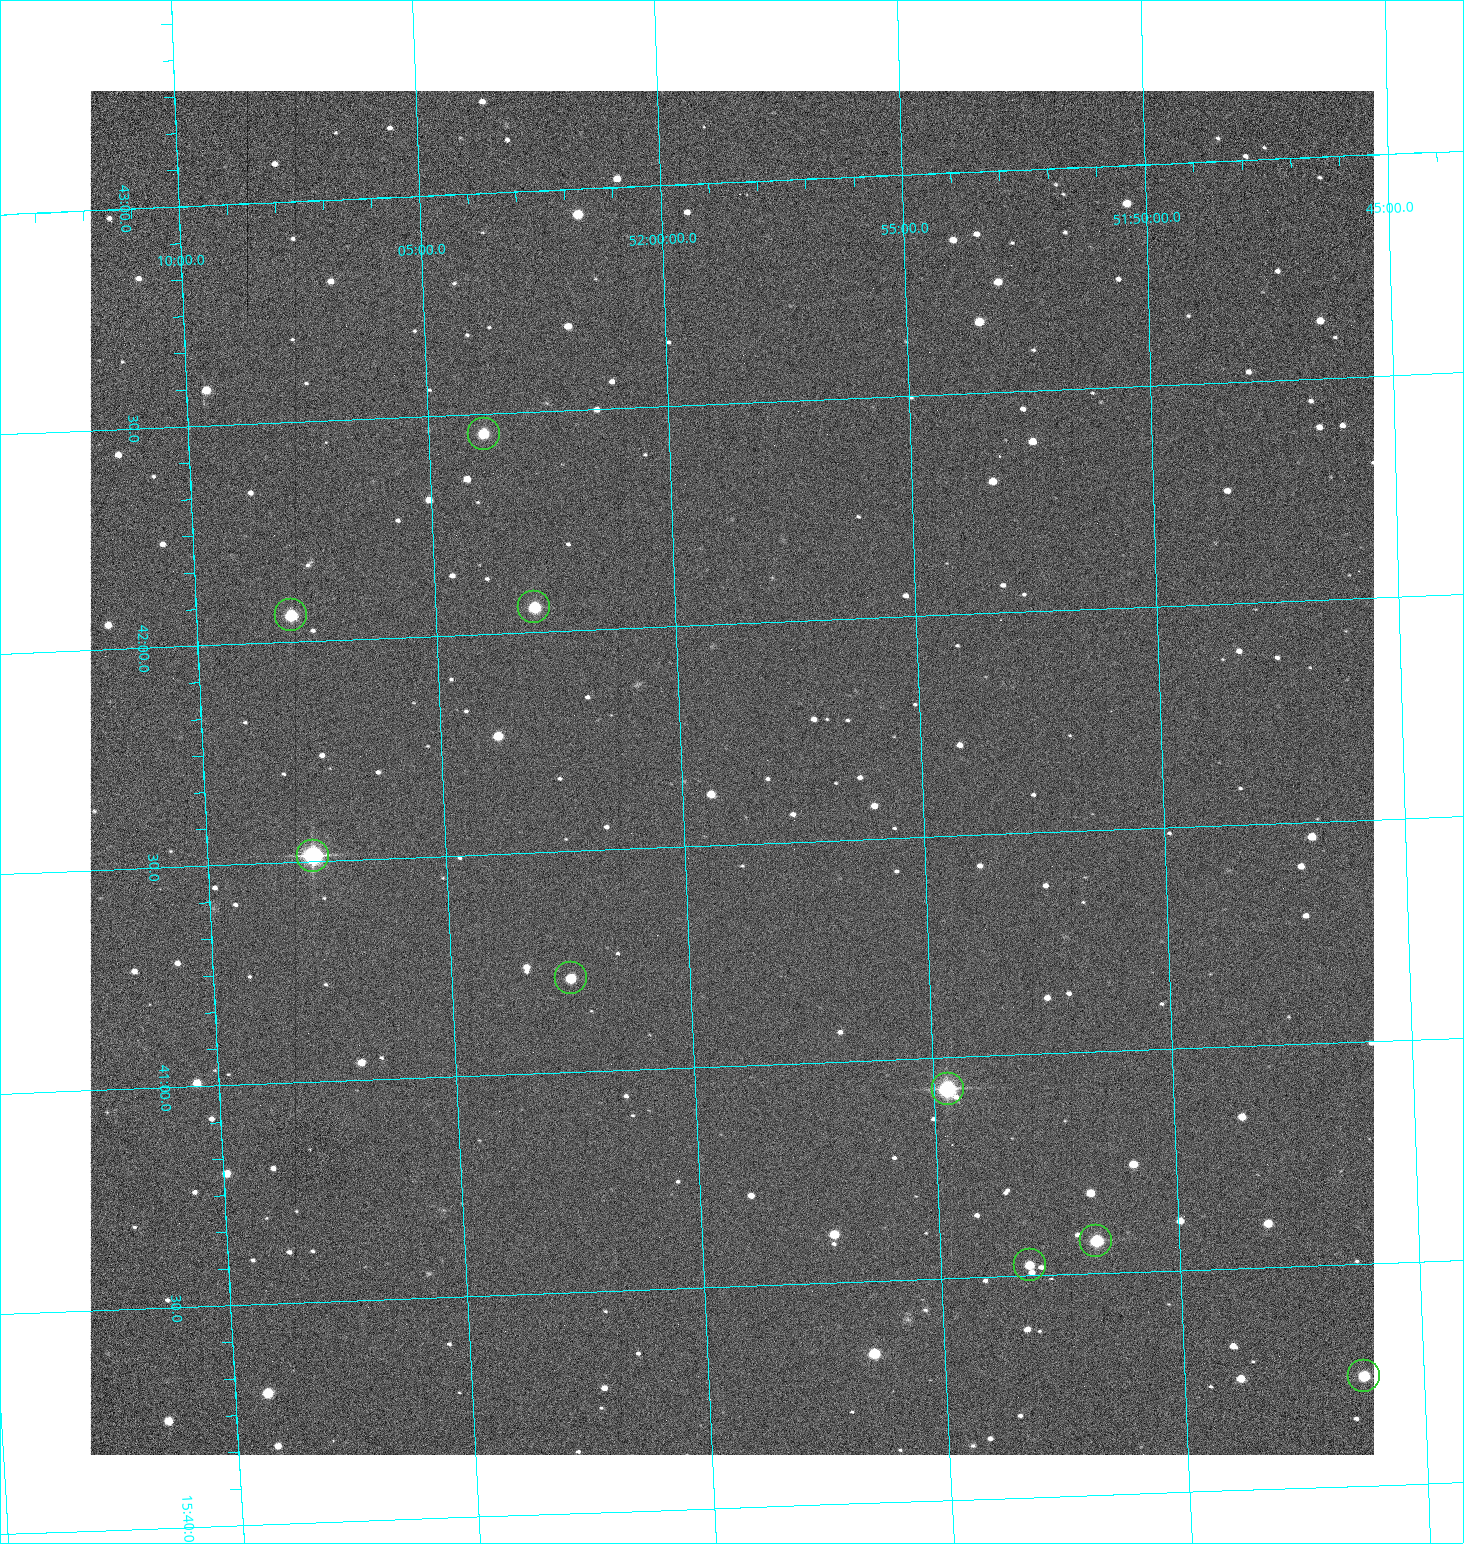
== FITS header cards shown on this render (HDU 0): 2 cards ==
NAXIS1  =                 1284 /fastest changing axis
NAXIS2  =                 1364 /next to fastest changing axis

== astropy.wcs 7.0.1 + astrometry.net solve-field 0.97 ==
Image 1284 x 1364 px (HDU 0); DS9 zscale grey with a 90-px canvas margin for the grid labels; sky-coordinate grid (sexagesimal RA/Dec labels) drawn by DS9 from the SOLVED WCS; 9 Tycho-2 reference stars matched to detected sources circled (green)
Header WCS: RA---TAN/DEC--TAN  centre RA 15:41:40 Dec +51:59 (235.42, +51.98 deg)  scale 1.26 arcsec/px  FOV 26.9' x 28.5'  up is +92 deg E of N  parity flipped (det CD > 0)
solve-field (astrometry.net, Tycho-2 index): VERIFIED the header's WCS against the Tycho-2 star catalogue (9 matches, 0 conflicts) and refined it, rather than solving blind
Solved WCS: RA---TAN-SIP/DEC--TAN-SIP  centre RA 15:41:40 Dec +51:59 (235.42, +51.98 deg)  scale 1.25 arcsec/px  FOV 26.8' x 28.5'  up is +92 deg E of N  parity flipped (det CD > 0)
The solver's refit moves the header's centre by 0.65 arcsec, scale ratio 0.9972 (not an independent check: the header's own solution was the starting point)
Tycho-2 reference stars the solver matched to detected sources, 9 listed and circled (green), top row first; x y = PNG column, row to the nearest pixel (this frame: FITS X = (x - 90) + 1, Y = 1364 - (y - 91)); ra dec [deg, ICRS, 3 dp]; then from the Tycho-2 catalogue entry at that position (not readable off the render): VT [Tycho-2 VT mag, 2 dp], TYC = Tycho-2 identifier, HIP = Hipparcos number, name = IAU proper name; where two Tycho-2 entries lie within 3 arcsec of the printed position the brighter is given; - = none
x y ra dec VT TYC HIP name
484 434 235.614 +52.064 11.61 3489-1132-1 - -
534 607 235.514 +52.049 11.19 3489-1407-1 - -
291 615 235.515 +52.133 11.12 3489-1380-1 - -
313 856 235.378 +52.130 9.31 3489-1322-1 76850 -
571 978 235.303 +52.042 11.52 3489-958-1 - -
948 1089 235.232 +51.912 9.59 3489-824-1 - -
1096 1241 235.143 +51.862 10.97 3489-1016-1 - -
1030 1265 235.131 +51.886 12.29 3489-908-1 - -
1364 1376 235.062 +51.771 11.53 3489-1453-1 - -